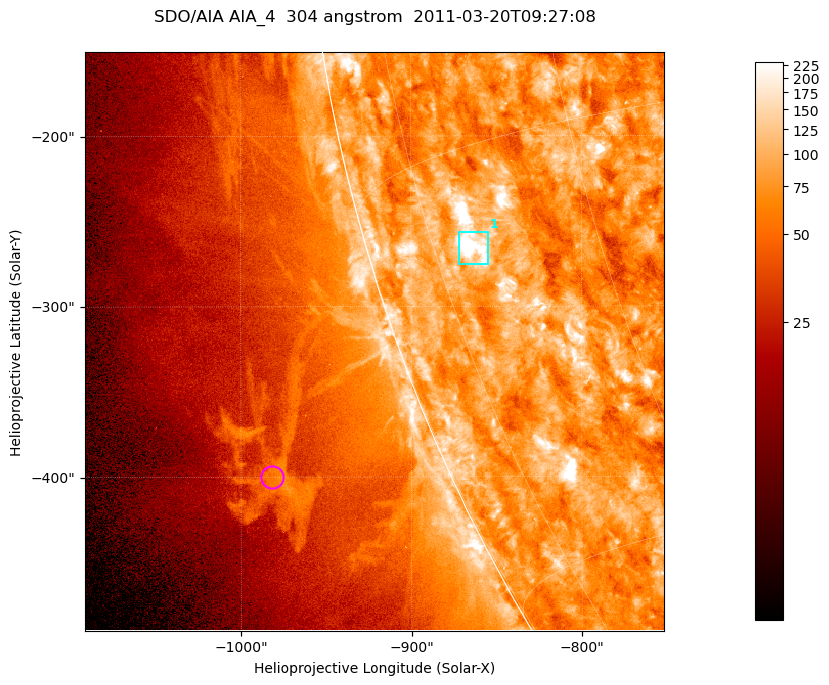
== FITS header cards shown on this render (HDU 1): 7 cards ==
TELESCOP= 'SDO/AIA '           / For AIA: SDO/AIA
INSTRUME= 'AIA_4   '           / For AIA: AIA_ATA1, AIA_ATA2, AIA_ATA3 or AIA_AT
WAVELNTH=                  304 / [angstrom] Wavelength
WAVEUNIT= 'angstrom'           / Wavelength unit: angstrom
DATE-OBS= '2011-03-20T09:27:08.125' / [ISO] Date when observation started; ISO 8
CTYPE1  = 'HPLN-TAN'           / CTYPE1; Typically HPLN
CTYPE2  = 'HPLT-TAN'           / CTYPE2; Typically HPLT

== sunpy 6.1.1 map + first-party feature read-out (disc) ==
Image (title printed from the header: SDO/AIA AIA_4  304 angstrom  2011-03-20T09:27:08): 566 x 566 px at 0.6 arcsec/px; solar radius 964 arcsec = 1605 px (partial field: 1.8% of the solar disc is inside the frame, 45% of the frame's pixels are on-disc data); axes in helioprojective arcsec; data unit not stated in the header (colour bar unlabelled)
Orientation: roll -0.132 deg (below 1 deg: not rotated)
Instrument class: DISC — disc imager (sunpy class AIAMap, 304 A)
Bright regions (active regions / flare kernels): reference = the on-disc median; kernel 5 px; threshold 5 sigma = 128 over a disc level ~77.7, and >= 1.15x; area >= 320 px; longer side >= 7 px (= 4.2 arcsec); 1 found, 1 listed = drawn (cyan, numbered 1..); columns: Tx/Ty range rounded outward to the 2 arcsec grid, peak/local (2 s.f.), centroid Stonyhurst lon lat
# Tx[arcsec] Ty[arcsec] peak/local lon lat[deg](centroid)
1 -872..-854 -276..-256 6.6 -71 -18
Off-limb structures (1.02-1.3 R_sun): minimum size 160 px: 1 found; the strongest spans PA ~110..115 deg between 1.06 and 1.13 R_sun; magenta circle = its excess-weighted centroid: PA ~110 deg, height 1.1 R_sun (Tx ~-982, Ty ~-400 arcsec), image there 2.1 x the reference